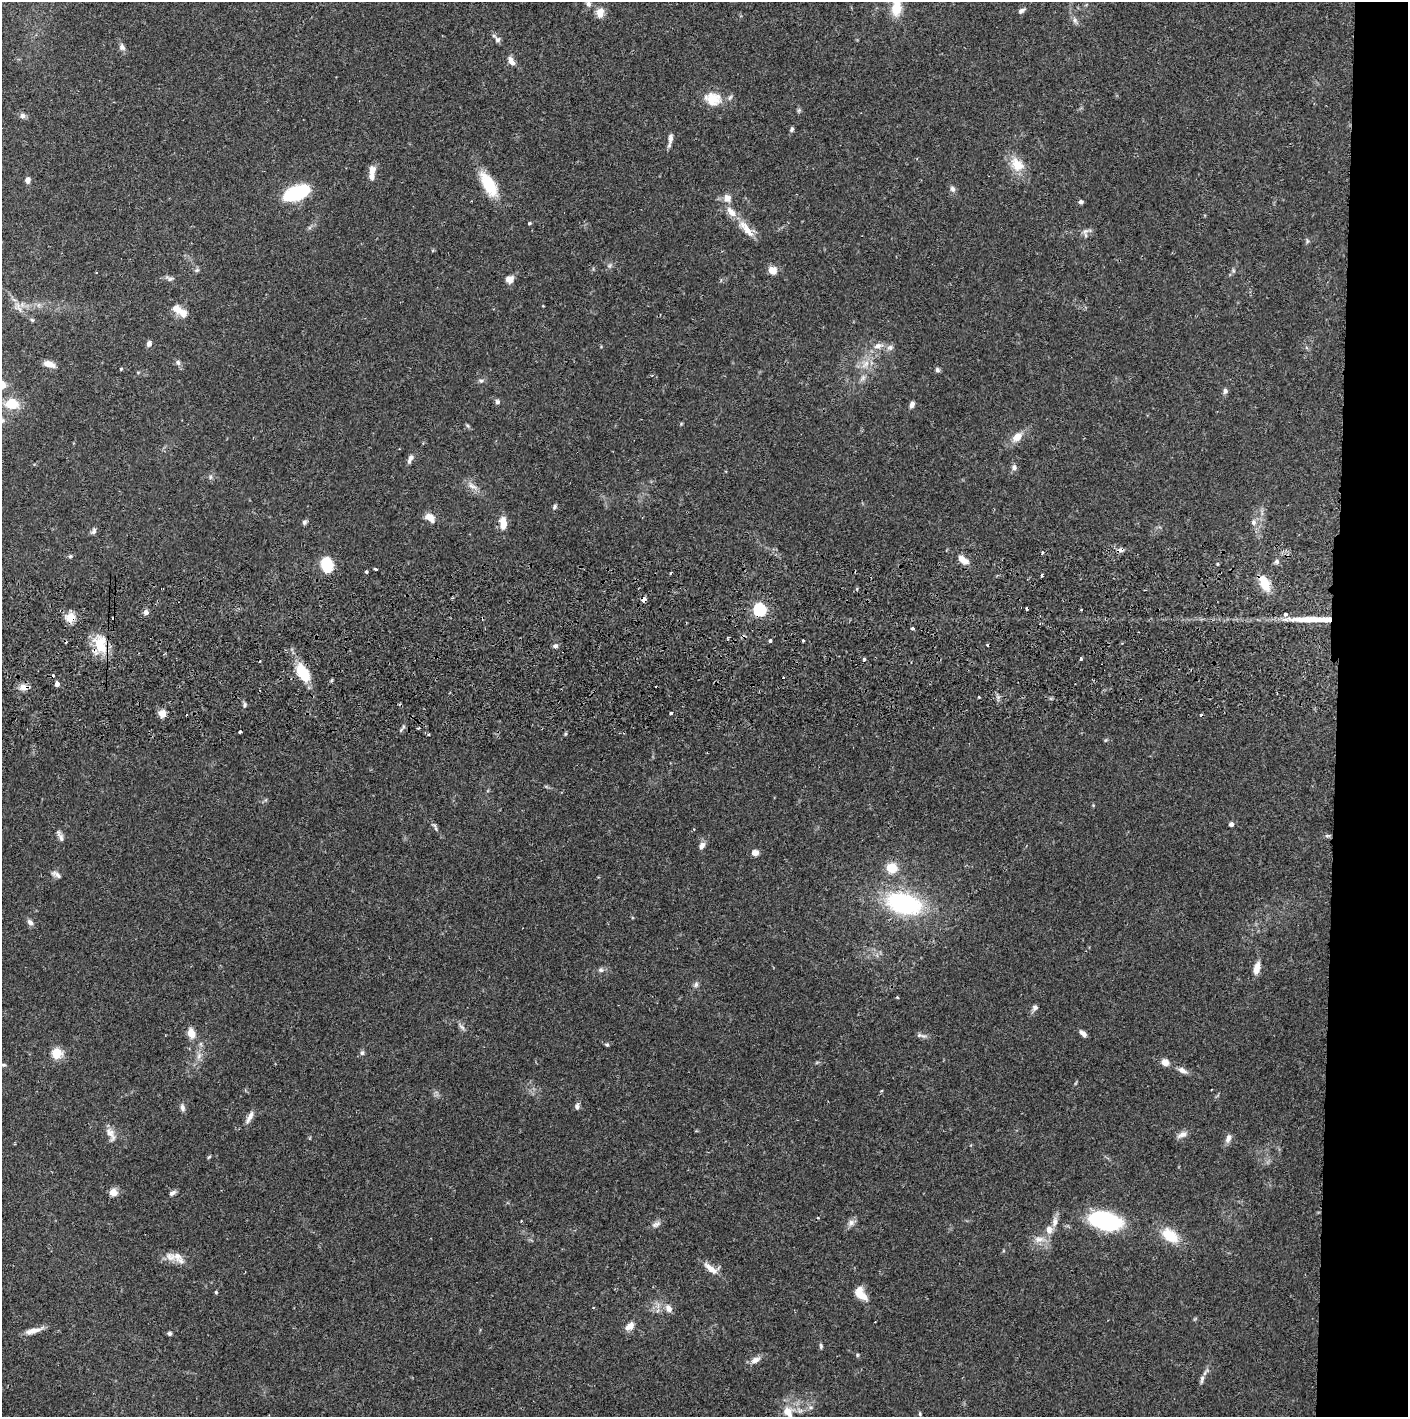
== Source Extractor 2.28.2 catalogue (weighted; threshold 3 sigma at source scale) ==
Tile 6 of 3 x 3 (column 3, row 2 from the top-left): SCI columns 2816-4221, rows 1472-2886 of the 4228 x 4359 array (HDU 1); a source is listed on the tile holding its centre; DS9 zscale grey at full resolution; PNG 1410 x 1419 px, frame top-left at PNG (2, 2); no overlay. Shown black and unused: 5% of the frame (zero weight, under 2 of 3 exposures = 3% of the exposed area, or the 3 px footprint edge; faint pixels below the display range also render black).
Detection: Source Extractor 2.28.2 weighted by HDU 2 'WHT'; one run over the whole footprint, this tile lists its part. Background 0.0678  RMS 0.0048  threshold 0.0218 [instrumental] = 3 sigma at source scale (4.5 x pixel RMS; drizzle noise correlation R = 1.50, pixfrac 1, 0.05/0.05 arcsec/px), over >= 5 px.
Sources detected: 168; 1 too faint to see at this stretch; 2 inside a brighter object's white glare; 13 cosmic-ray / hot-pixel residue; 1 long thin detection or spike segment (spike, bleed or trail) — not listed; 3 inside a brighter listed object's ellipse — not listed separately; the other 148 listed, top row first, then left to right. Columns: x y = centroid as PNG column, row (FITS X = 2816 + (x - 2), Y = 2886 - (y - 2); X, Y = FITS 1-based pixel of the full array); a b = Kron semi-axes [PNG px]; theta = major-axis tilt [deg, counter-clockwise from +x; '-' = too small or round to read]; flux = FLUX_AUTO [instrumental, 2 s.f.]
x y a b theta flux
588 4 8 7 - 1.9
896 8 16 10 85 12
1021 11 9 6 29 1.4
600 13 13 10 81 4.1
1075 20 9 6 -64 1.5
497 39 8 7 - 1.5
122 47 11 8 -64 1.9
511 61 12 6 -62 2.9
713 99 22 17 -13 11
799 110 6 5 - 0.76
23 116 8 7 - 1.6
792 129 7 5 69 1
670 138 14 6 82 2.5
1017 164 22 15 -46 9.2
372 171 15 9 75 3.6
28 180 7 5 71 2
489 184 24 11 -60 21
952 189 9 7 -71 1.6
303 191 17 14 70 12
727 198 11 11 - 3.7
1081 202 6 5 - 1
529 223 4 3 - 0.67
746 229 31 9 -49 7.5
1085 231 9 5 19 1.7
1307 241 6 4 89 0.78
197 270 7 6 - 1
772 270 9 7 -16 5.3
1233 270 6 4 -47 0.76
169 278 13 6 -18 1.5
509 279 11 9 32 3
179 311 21 8 -34 6.7
32 320 6 5 - 0.69
149 344 6 5 - 2
877 346 10 9 - 3
890 347 9 8 - 2
178 362 7 6 - 1.4
49 364 12 6 -19 4.2
865 364 14 7 49 4.1
121 369 5 3 - 0.4
937 370 6 5 - 1.3
481 381 7 5 -15 1
1225 391 7 6 - 1.5
497 402 6 5 - 1.3
12 404 12 10 -4 12
912 404 7 5 69 2
2 420 7 6 - 1.1
467 425 6 4 -19 0.68
1017 437 16 9 42 5.3
410 459 12 6 65 2.1
1014 467 8 7 - 1.7
210 477 7 4 89 0.91
472 486 15 7 -29 3.1
554 507 7 5 62 1.1
430 517 11 7 -39 4.8
304 522 7 5 54 1.1
1253 522 9 7 90 1.8
503 524 12 7 -88 7
94 531 8 6 58 1.4
1121 550 9 5 0 1.7
1042 553 4 3 - 1
70 556 4 4 - 0.67
963 560 13 7 -32 5
1277 561 6 6 - 1.2
327 564 12 8 -75 21
1217 564 5 3 - 0.5
366 572 3 3 - 1.2
1041 575 3 3 - 2.2
1264 583 21 11 -67 8.4
644 600 4 4 - 5.5
759 610 6 6 - 75
146 612 5 5 - 2.4
1285 614 4 3 - 2.7
70 618 12 11 - 5.6
912 628 4 3 - 0.69
770 641 4 3 - 1.6
803 641 3 3 - 0.82
100 645 25 16 -63 13
555 646 7 5 9 1.3
164 654 4 3 - 0.5
864 659 4 3 - 1.2
1081 659 3 3 - 1.9
303 673 17 10 -57 18
57 684 4 4 - 3.1
23 687 12 9 2 3.2
245 705 5 5 - 0.94
162 713 8 7 - 4.1
671 713 4 3 - 1.5
240 732 4 3 - 3.3
1106 740 6 4 70 0.55
1093 805 4 3 - 0.42
1231 824 5 5 - 1.4
436 828 7 4 -82 0.85
1327 836 8 4 -8 0.87
61 838 13 6 -74 2.1
702 845 10 7 59 2.1
755 853 8 7 - 2.6
892 868 11 10 - 9
56 874 14 6 -29 2
904 904 29 17 -15 72
30 922 9 6 -47 1.8
1256 968 15 7 75 4.7
601 970 7 6 - 1.3
696 984 8 6 53 1.3
897 997 3 3 - 0.82
1035 1007 7 7 - 1.5
462 1027 12 4 -45 1.4
191 1033 12 8 -71 5
1083 1033 8 4 -42 2.2
919 1035 8 6 13 1.2
607 1045 6 4 -16 0.68
56 1053 9 8 - 11
362 1053 7 5 74 1.2
199 1056 9 6 70 2
1165 1062 9 8 - 3.1
3 1065 7 4 3 0.81
1182 1070 12 6 -26 2.6
577 1106 7 6 - 1.4
182 1107 11 6 -80 1.7
250 1117 18 6 61 3
111 1134 21 9 -63 4.2
1182 1135 14 7 25 2.6
1228 1138 11 6 75 2.3
209 1157 6 3 44 0.55
113 1192 9 8 - 3.8
172 1193 9 5 29 1.5
1105 1220 28 15 -14 59
521 1221 3 3 - 0.46
1055 1222 15 7 78 3.1
851 1223 9 8 - 2.2
656 1224 14 6 26 2
1049 1230 11 8 -78 3.4
1170 1235 24 15 -36 12
1039 1239 16 9 3 4.3
177 1256 15 12 -56 5
711 1268 21 9 -33 5.3
216 1292 4 4 - 0.6
861 1294 17 9 -52 7.4
669 1308 9 7 -63 3.2
630 1326 14 8 41 3.6
33 1331 24 6 16 4.2
169 1333 5 4 - 1.1
821 1346 7 4 -81 0.82
857 1355 6 4 89 0.54
755 1360 14 8 26 3
1202 1379 12 5 80 1.7
811 1407 6 4 18 0.89
788 1412 15 12 -57 6.5
920 1414 5 4 - 0.6
Overlapping masked pixels (flux is a lower limit): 8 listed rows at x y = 1121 550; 1264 583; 644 600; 759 610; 70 618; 100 645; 303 673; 23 687
Isophote crosses this tile's border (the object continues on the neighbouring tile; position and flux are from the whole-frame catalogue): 4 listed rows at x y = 588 4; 896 8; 2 420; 788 1412